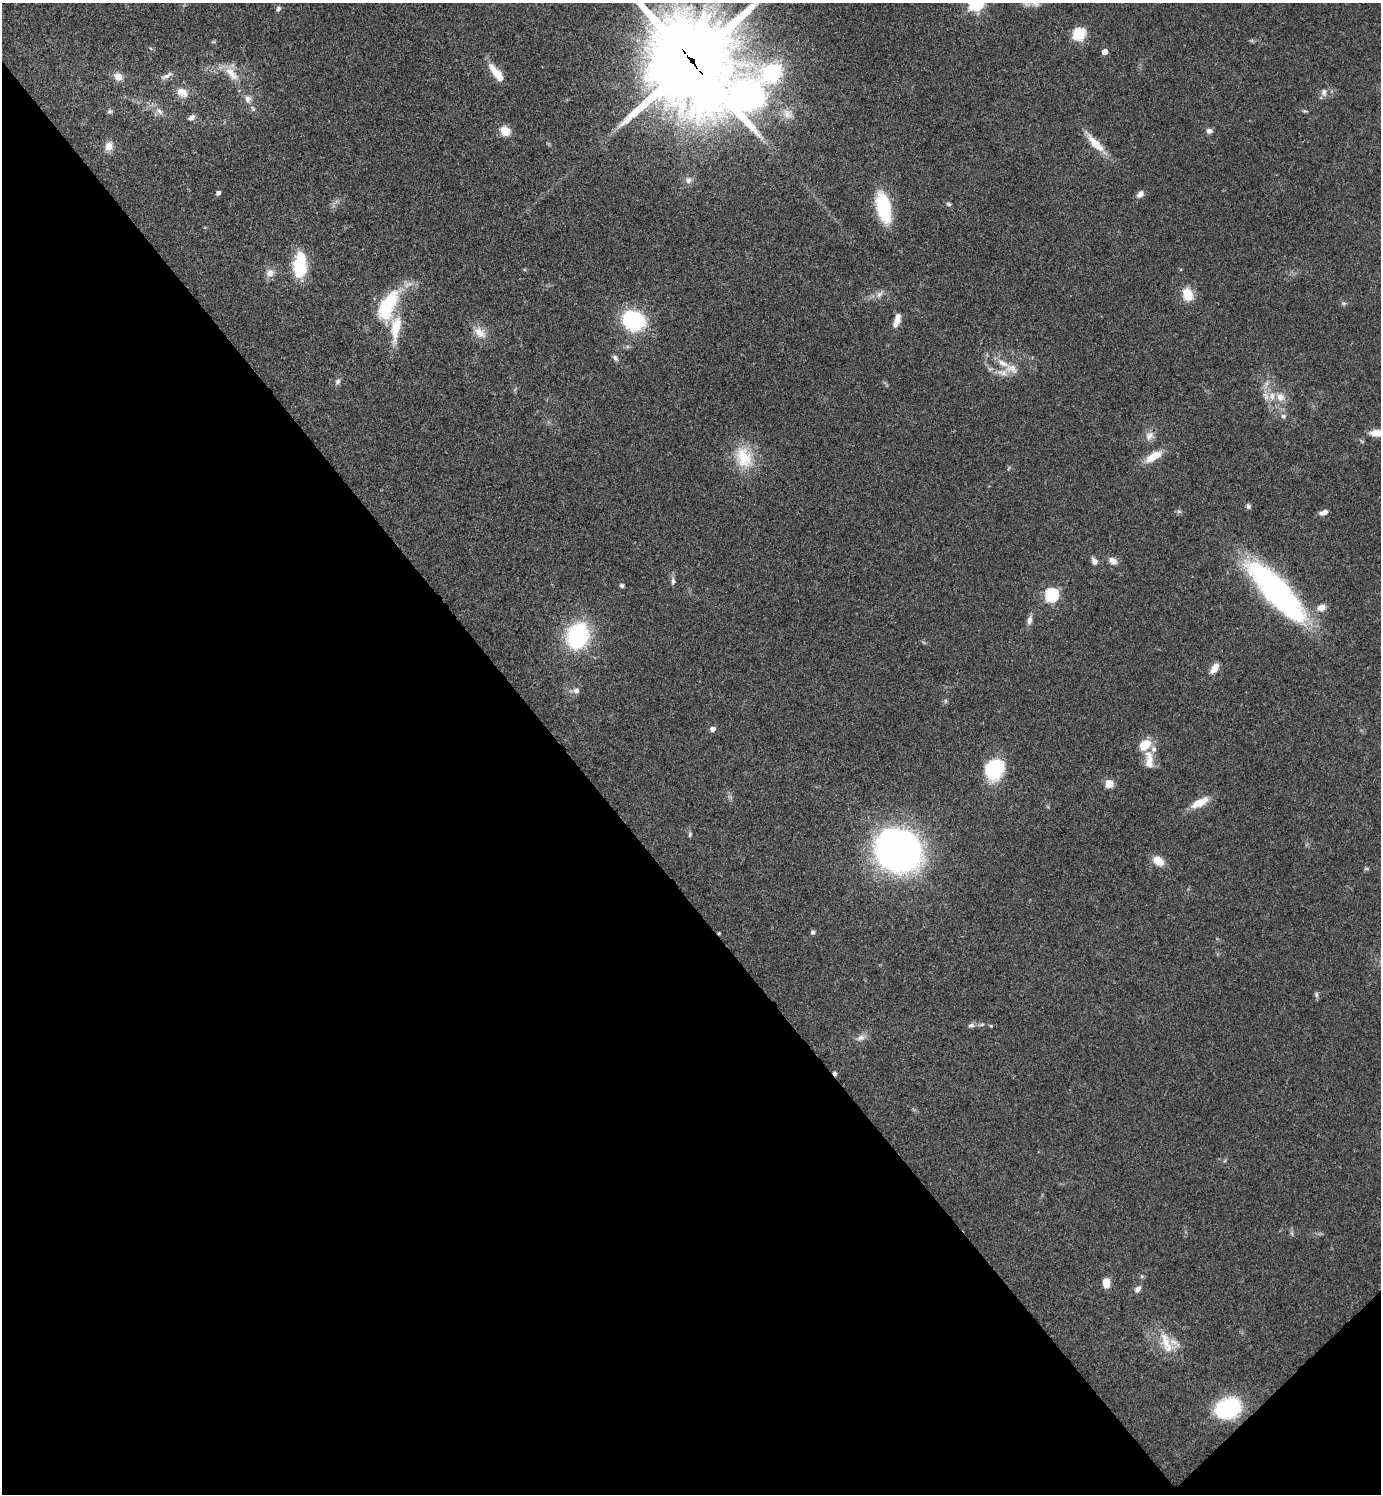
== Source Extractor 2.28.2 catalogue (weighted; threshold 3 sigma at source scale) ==
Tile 14 of 4 x 4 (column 2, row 4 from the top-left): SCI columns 1681-3059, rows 4-1495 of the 5977 x 5979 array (HDU 1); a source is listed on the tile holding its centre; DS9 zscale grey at full resolution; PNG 1383 x 1496 px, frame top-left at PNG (2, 3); no overlay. Shown black and unused: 42% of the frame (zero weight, under 3 of 4 exposures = <1% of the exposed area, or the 3 px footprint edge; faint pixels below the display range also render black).
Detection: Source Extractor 2.28.2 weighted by HDU 2 'WHT'; one run over the whole footprint, this tile lists its part. Background 0.044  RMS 0.0048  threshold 0.0217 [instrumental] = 3 sigma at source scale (4.5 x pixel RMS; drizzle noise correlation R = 1.50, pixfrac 1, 0.05/0.05 arcsec/px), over >= 5 px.
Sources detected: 93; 2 too faint to see at this stretch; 2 inside a brighter object's white glare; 2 cosmic-ray / hot-pixel residue — not listed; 5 inside a brighter listed object's ellipse — not listed separately; the other 82 listed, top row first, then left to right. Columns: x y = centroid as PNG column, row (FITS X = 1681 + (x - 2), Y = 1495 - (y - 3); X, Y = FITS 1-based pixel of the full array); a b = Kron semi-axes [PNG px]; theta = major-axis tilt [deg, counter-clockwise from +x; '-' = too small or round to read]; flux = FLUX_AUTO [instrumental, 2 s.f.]
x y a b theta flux
976 3 7 6 - 100
278 9 8 5 65 1.3
1079 34 6 6 - 55
1105 52 4 4 - 3.8
691 61 33 29 -62 6700
772 72 8 7 - 190
232 73 27 11 -48 8.3
497 73 25 8 -52 8.1
167 76 19 6 28 2.5
118 77 11 9 -33 3.9
182 92 15 10 -28 5.5
1324 92 11 8 77 2.3
749 95 38 31 -88 150
248 99 10 9 - 2.8
253 109 8 4 -59 1.1
110 111 9 5 3 0.99
159 111 12 7 -46 2.7
1305 111 6 5 - 0.67
787 113 14 13 - 4.8
191 118 9 6 35 1.9
505 131 10 9 - 6.9
1209 131 6 6 - 1.9
1095 144 31 9 -47 8.8
109 146 12 9 72 4.4
689 180 9 8 - 2.1
218 193 4 4 - 1.8
1140 194 10 7 42 2.3
949 204 6 4 -18 0.84
883 207 24 11 -78 38
300 268 20 15 -87 21
1181 269 5 3 - 0.45
270 273 11 11 - 3.4
879 294 11 7 49 2.4
1187 294 15 12 -72 8.6
389 302 44 17 52 26
633 320 19 16 -26 47
897 320 18 7 72 4.8
395 329 34 11 82 15
480 333 19 12 -38 6.2
615 358 9 6 -52 1.3
1012 369 19 13 -21 5.9
338 381 9 6 57 1.5
1267 383 7 4 71 1.3
1280 397 14 10 -41 5.1
1283 416 7 6 - 1.3
1377 433 18 7 4 7.1
1149 436 14 11 50 3.6
1153 456 23 9 30 8.1
744 458 29 20 -67 18
1248 506 7 6 - 1.1
1323 513 9 5 17 2.6
1094 561 8 6 -61 2.4
1113 561 11 8 -26 3
673 581 9 6 -89 1.5
622 585 5 5 - 1.1
1276 591 55 16 -48 190
1051 595 6 6 - 74
1321 607 11 8 20 3.5
1029 620 12 6 76 2.2
578 636 17 13 69 74
1214 668 12 7 54 5
576 690 10 7 -18 1.9
712 729 5 5 - 2.1
1145 745 12 8 39 11
1149 760 29 11 -87 7.3
995 770 18 15 51 40
1109 784 5 5 - 16
1200 803 23 9 28 7.9
690 834 6 4 74 0.73
898 851 25 22 -33 410
1158 861 15 10 -33 5.9
1366 869 6 4 0 0.64
813 932 6 5 - 0.93
1316 995 8 6 90 1.1
971 1026 8 6 12 1.5
991 1026 5 4 - 0.45
861 1038 11 7 18 2.5
1142 1276 5 5 - 0.74
1106 1283 9 7 -86 5.6
1138 1289 9 6 49 2.3
1165 1341 30 13 -74 11
1228 1408 18 14 21 58
Overlapping masked pixels (flux is a lower limit): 1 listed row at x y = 691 61
Isophote crosses this tile's border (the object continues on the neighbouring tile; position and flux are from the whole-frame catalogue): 3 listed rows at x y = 976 3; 691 61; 1377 433